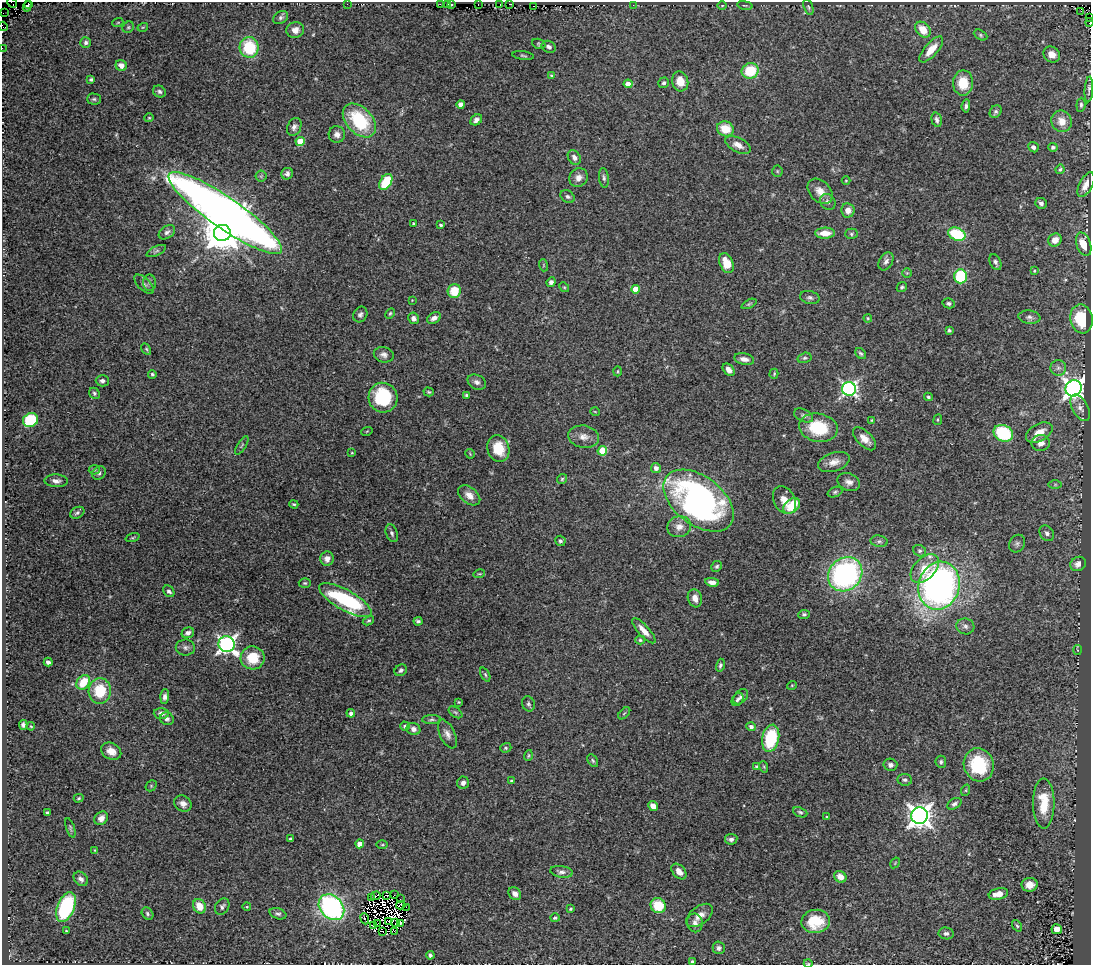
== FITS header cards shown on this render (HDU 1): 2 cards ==
NAXIS1  =                 1089
NAXIS2  =                  963

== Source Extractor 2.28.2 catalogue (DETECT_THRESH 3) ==
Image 1089 x 963 px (HDU 1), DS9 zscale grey, 1 PNG px = 1 image px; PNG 1093 x 967 px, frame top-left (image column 1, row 963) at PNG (2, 2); each listed source drawn as its Kron ellipse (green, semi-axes under 4 px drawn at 4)
Background 0.136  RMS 0.0099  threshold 0.0296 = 3 sigma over >= 5 px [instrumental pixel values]
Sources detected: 307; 11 with non-positive FLUX_AUTO (blend fragments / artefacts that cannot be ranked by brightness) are neither listed nor drawn; the other 296 listed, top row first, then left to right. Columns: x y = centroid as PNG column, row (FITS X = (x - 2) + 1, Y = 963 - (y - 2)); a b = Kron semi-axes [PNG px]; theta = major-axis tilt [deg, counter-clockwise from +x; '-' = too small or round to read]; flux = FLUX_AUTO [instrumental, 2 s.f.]
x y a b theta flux
12 3 5 2 - 2.1
28 3 2 2 - 0.16
347 4 2 2 - 64
440 4 3 2 - 1.4
448 4 3 3 - 5
478 4 2 2 - 2.4
499 4 2 2 - 4.9
510 4 3 2 - 0.43
452 5 3 3 - 15
633 5 2 2 - 0.39
722 5 4 3 - 0.51
745 5 8 3 -9 0.85
27 6 5 2 - 0.63
533 6 3 2 - 0.9
808 7 8 4 -72 1.3
1081 11 2 2 - 5.5
3 13 2 2 - 1.9
281 18 8 6 33 1.7
1090 18 2 2 - 0.26
118 22 5 3 - 0.55
1089 22 4 2 - 5.3
3 26 5 3 - 32
128 27 6 5 - 0.99
143 27 5 3 - 0.56
295 30 9 8 - 3.9
923 30 9 6 -48 11
981 35 7 5 -28 1.1
86 43 5 5 - 1.5
539 44 7 5 -19 0.93
249 47 10 9 - 30
549 47 7 5 -24 1.8
2 48 2 2 - 1.6
931 49 16 6 48 9.4
1052 55 9 7 -37 6.1
523 56 11 3 -7 1
121 66 6 5 - 4.2
750 71 8 7 - 22
551 76 4 3 - 0.71
91 79 4 3 - 1.4
680 81 10 8 -77 9.7
664 83 6 5 - 1.4
963 83 12 10 89 15
628 84 4 4 - 5.5
1089 89 13 4 86 2.3
159 92 7 5 -31 1.8
94 99 7 5 -1 1.4
461 104 4 4 - 5.8
1081 105 7 4 85 1.4
966 106 7 4 85 1.6
996 112 7 5 52 1.5
149 118 5 4 - 0.74
359 120 20 13 -47 43
476 120 6 5 - 2.2
937 120 7 5 -76 2.2
1062 121 11 10 - 7.7
294 127 9 7 64 2.7
725 129 8 7 - 14
337 134 8 8 - 3.4
300 142 4 4 - 20
738 145 14 7 -26 5
1033 147 5 5 - 2.3
1053 147 5 4 - 1.5
574 157 8 6 -57 3.1
1060 169 5 3 - 0.97
777 171 5 5 - 0.94
287 174 6 5 - 2.1
261 176 5 5 - 1.1
578 178 10 8 52 4.3
604 178 10 5 -82 1.6
846 181 4 3 - 0.51
386 182 9 5 59 27
1086 185 13 6 63 5.9
820 191 14 10 -46 7.1
568 197 7 5 -31 1.7
828 202 8 7 - 2.6
1041 203 6 5 - 1.8
848 210 7 6 - 5.3
225 213 68 15 -35 1100
413 223 3 3 - 0.75
441 225 3 3 - 1.4
167 232 9 6 34 2.3
222 233 8 8 - 1700
825 233 10 5 1 7.5
851 234 6 5 - 1.3
957 234 9 6 -23 34
1055 240 7 6 - 5.8
1084 244 12 7 -70 11
156 251 10 4 26 1.5
886 261 10 6 59 2.5
995 262 8 5 -64 2.1
726 263 10 6 -68 11
543 265 6 4 -72 0.78
1034 271 3 3 - 0.72
907 273 5 5 - 0.75
961 276 7 6 - 36
551 282 5 4 - 2
149 283 8 6 -89 1.9
144 284 12 6 -44 2.4
564 287 5 4 - 0.82
902 287 5 4 - 1.1
635 289 4 4 - 9.3
454 291 7 6 - 15
810 297 10 6 -12 1.9
412 300 2 2 - 0.39
949 303 6 5 - 1.5
749 304 8 4 25 1
390 313 6 4 62 0.84
360 314 8 6 61 2
1029 317 11 6 -7 2.4
413 318 6 5 - 2.8
434 318 7 5 32 3.3
868 318 4 4 - 0.69
1081 319 14 11 -80 26
949 330 4 3 - 1.3
146 349 6 4 -61 1
861 353 6 4 -43 1.1
384 355 10 7 -15 2.9
804 358 7 5 15 1.2
744 359 10 5 -11 4.1
1058 368 8 8 - 2.6
729 370 7 5 -48 3.4
618 371 5 3 - 0.67
152 374 4 4 - 1.1
774 374 5 3 - 0.72
102 381 6 5 - 2.3
477 382 9 7 -27 2.6
1073 388 8 8 - 380
849 389 7 7 - 170
429 392 5 4 - 0.9
94 393 6 5 - 1.3
466 395 3 3 - 0.94
928 397 4 4 - 1
383 398 15 14 - 42
1080 408 14 8 -61 4.1
595 412 5 3 - 0.49
804 415 10 6 -25 2
30 420 8 6 31 42
872 420 3 3 - 0.69
938 420 5 3 - 0.63
818 428 19 14 -11 32
367 431 6 3 19 0.66
1003 433 10 8 -26 41
1039 433 14 8 29 8.7
584 437 15 11 -8 5.5
865 439 14 7 -44 6.5
1041 443 9 8 - 5.5
242 445 10 2 59 0.91
498 448 14 11 -73 15
602 451 5 4 - 22
352 453 3 2 - 0.57
470 454 5 3 - 0.55
834 462 16 9 18 6.1
656 468 5 5 - 3.3
94 470 5 5 - 0.97
99 473 7 6 - 1.9
562 479 5 5 - 1
56 481 11 6 -3 3.2
849 482 12 8 -24 3.9
1055 484 7 4 0 1
835 492 8 5 21 1.2
469 495 12 8 -39 5.2
784 500 15 10 -61 6.4
699 501 40 24 -37 240
294 504 4 3 - 0.88
792 506 9 6 41 17
77 513 7 5 29 1.6
679 527 12 10 20 5.7
392 533 9 5 -71 1.8
1047 533 8 6 -50 2.3
132 538 7 3 19 0.71
560 541 5 5 - 1.6
879 541 8 5 -8 1.6
1017 544 9 7 58 2.1
920 551 7 5 -28 1.4
327 559 7 7 - 3.9
1078 564 8 7 - 3.9
717 566 6 5 - 1.2
925 569 17 10 45 12
479 574 6 3 17 0.71
845 574 18 16 43 140
712 582 7 4 -8 3.7
305 583 6 5 - 1
939 586 24 20 73 290
169 591 6 5 - 1.8
695 598 9 7 -72 4.3
345 600 29 10 -29 70
804 614 6 4 8 1.2
368 621 6 4 28 1
418 621 4 4 - 1.4
965 626 9 8 - 2.6
644 631 16 5 -48 6.2
188 633 6 5 - 2.7
640 640 5 4 - 1.1
227 644 8 8 - 270
185 647 10 8 -1 2.4
1078 650 5 3 - 0.55
253 658 12 11 - 18
48 662 4 4 - 2.5
720 665 6 4 75 1.3
401 670 6 5 - 1.6
485 674 7 4 -63 1.1
83 682 8 6 52 17
792 685 5 3 - 0.57
100 691 13 11 86 22
165 697 7 4 88 2.3
741 697 9 6 49 2.2
737 700 7 5 54 1.5
459 702 3 3 - 0.58
528 704 7 6 - 1.5
455 712 8 4 -37 1.1
161 713 7 5 -2 2.9
351 713 4 4 - 2.5
624 713 7 3 45 0.67
167 719 7 6 - 2.1
432 719 9 4 3 1.3
23 725 5 4 - 1.7
31 726 4 3 - 0.62
405 726 5 4 - 1.7
751 727 5 4 - 2.4
413 729 7 6 - 3.1
447 734 15 7 -64 4
771 738 14 8 78 37
506 748 6 4 19 0.97
111 751 10 8 -28 6.2
528 755 5 3 - 0.73
593 761 7 4 -60 1.1
941 762 6 5 - 1.5
890 765 7 6 - 2.3
979 765 17 15 -72 39
756 767 4 4 - 1.3
764 767 6 3 -72 0.77
905 780 7 6 - 1.6
512 781 4 3 - 0.97
463 783 6 5 - 2.8
151 786 6 5 - 0.8
966 790 6 4 72 0.82
79 798 5 3 - 0.87
1044 803 25 10 -90 21
183 804 9 7 -35 3.8
954 804 7 5 31 1.8
653 806 5 4 - 4.7
800 812 7 4 -23 1.3
47 813 4 3 - 1.2
919 816 8 8 - 560
827 817 3 3 - 0.89
101 818 7 6 - 3.6
70 828 10 4 -71 1.1
290 839 3 3 - 1.6
731 839 6 5 - 2.3
360 844 4 4 - 7.3
382 845 6 4 0 0.87
95 850 4 3 - 0.68
895 863 6 3 58 0.65
561 872 11 5 -8 2.5
679 872 9 6 -48 4.8
840 877 6 5 - 4.9
81 879 8 6 -47 2.6
1030 885 8 7 - 6.2
515 894 7 5 -45 3.4
998 894 10 5 11 6.7
387 895 3 2 - 0.94
394 895 3 2 - 0.26
376 896 5 2 - 3.2
372 898 2 2 - 1.5
400 899 2 2 - 0.93
401 905 5 2 - 0.82
199 906 7 6 - 8.9
658 906 8 7 - 20
66 907 15 8 68 61
222 907 9 6 58 1.9
247 907 4 3 - 0.5
331 907 14 11 -46 140
406 907 3 2 - 0.91
570 909 4 3 - 0.79
147 914 7 5 -50 1.3
278 914 8 5 -19 1.7
699 915 15 9 37 6.3
555 918 5 4 - 1.2
365 919 6 2 -69 2.1
389 921 2 2 - 0.59
816 921 14 11 4 20
378 923 4 2 - 0.76
396 923 3 2 - 0.18
401 923 2 2 - 0.47
695 923 9 8 - 2.8
373 926 3 3 - 0.13
1017 926 6 4 -53 0.99
1057 929 5 5 - 10
66 931 3 3 - 0.65
394 931 2 2 - 0.65
383 932 3 2 - 2.6
946 933 7 6 - 2.2
719 948 6 6 - 1.8
430 955 4 3 - 1.8
693 962 4 3 - 1.4
808 963 4 3 - 0.54
At the frame edge (FLAGS 8, measured only in part): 10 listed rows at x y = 12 3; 28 3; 3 13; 1090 18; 1089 22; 3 26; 2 48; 1089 89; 693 962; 808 963
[11 non-positive-flux detections neither listed nor drawn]